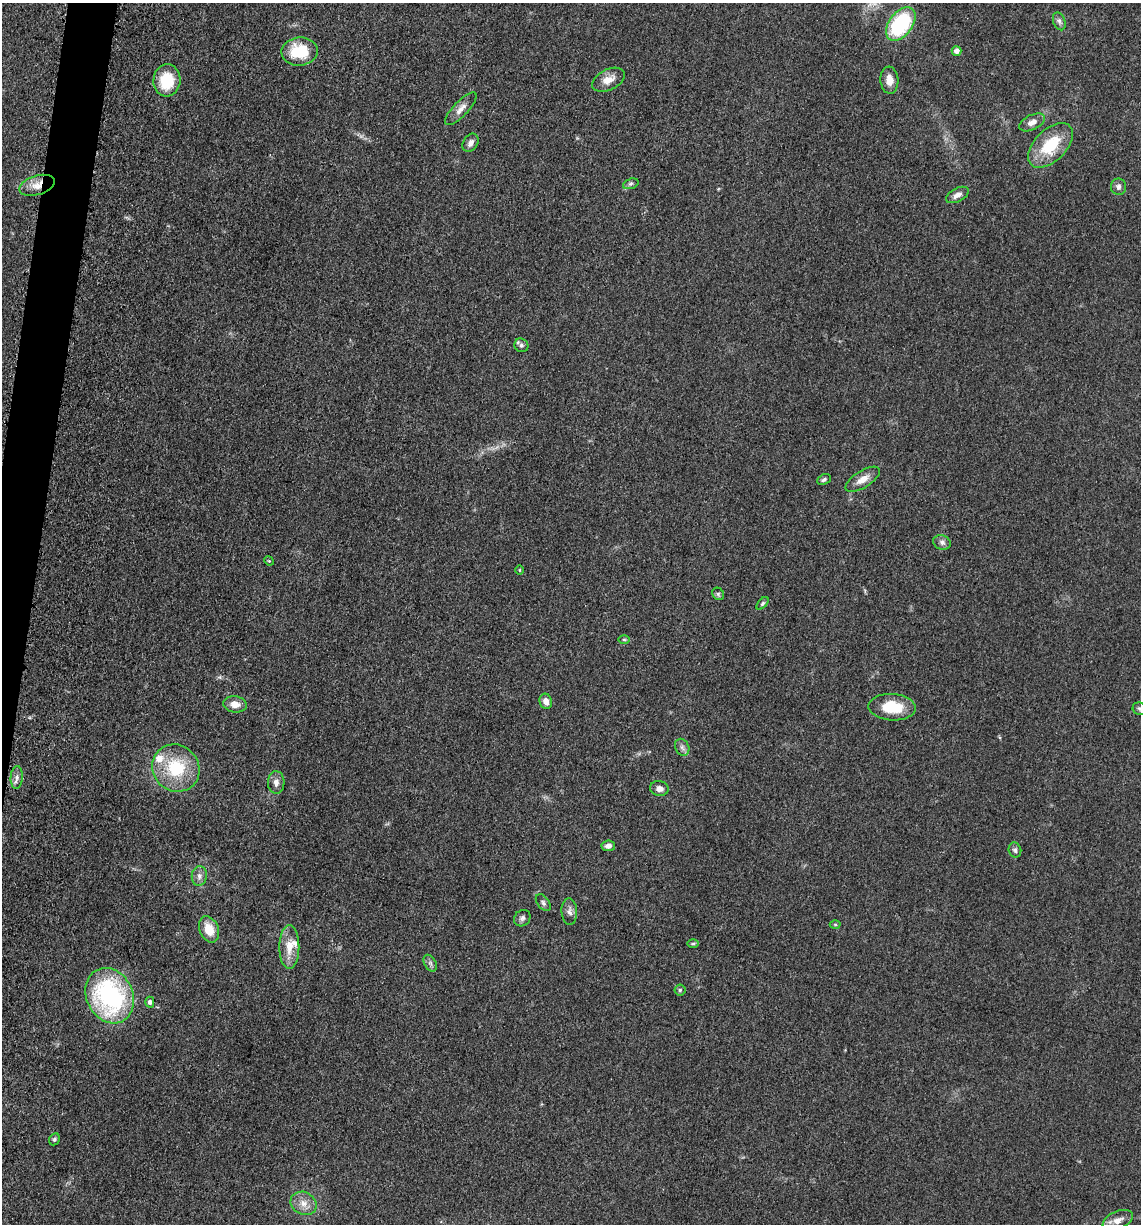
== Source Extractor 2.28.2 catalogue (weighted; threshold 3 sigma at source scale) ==
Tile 7 of 4 x 4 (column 3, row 2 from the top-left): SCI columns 2525-3663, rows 2465-3686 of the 4980 x 4922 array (HDU 1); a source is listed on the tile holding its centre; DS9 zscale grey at full resolution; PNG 1143 x 1226 px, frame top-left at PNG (2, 3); each listed source drawn as its Kron ellipse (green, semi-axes under 4 px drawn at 4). Shown black and unused: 2% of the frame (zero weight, under 3 of 5 exposures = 4% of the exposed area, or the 3 px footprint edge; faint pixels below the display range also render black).
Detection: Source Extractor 2.28.2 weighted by HDU 2 'WHT'; one run over the whole footprint, this tile lists its part. Background 0.0564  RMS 0.0058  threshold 0.0261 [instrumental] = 3 sigma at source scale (4.5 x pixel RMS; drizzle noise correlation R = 1.50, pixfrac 1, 0.05/0.05 arcsec/px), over >= 5 px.
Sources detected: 52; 2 inside a brighter listed object's ellipse — not listed separately; the other 50 listed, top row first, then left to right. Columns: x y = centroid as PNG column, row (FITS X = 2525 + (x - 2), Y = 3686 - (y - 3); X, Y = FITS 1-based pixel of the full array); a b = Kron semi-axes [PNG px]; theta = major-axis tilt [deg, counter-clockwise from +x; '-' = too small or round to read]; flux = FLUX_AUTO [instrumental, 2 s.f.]
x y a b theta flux
1059 21 9 6 -70 1.8
901 24 19 11 53 51
299 51 18 14 8 23
957 51 5 4 - 3.1
167 80 16 13 84 20
608 80 17 10 26 6.4
889 80 13 9 -86 5.7
461 109 21 7 46 4.7
1032 122 14 7 25 3.8
471 143 10 7 56 2.9
1050 145 27 15 45 25
631 184 8 5 20 1.3
37 185 18 9 17 7.4
1118 187 8 7 - 2.2
957 195 12 6 28 3.3
521 345 7 6 - 1.9
863 479 19 8 32 5.9
824 480 7 5 26 1.3
942 542 9 7 -24 2.3
269 561 5 4 - 0.74
519 570 5 3 - 0.47
718 594 7 5 -46 1
762 603 8 4 49 1
624 640 6 4 -1 0.68
546 701 8 6 -72 3.7
235 704 12 8 -7 5.7
892 707 24 13 -4 18
1139 709 7 6 - 1.3
682 747 9 6 -63 2.1
176 768 24 23 - 31
17 777 11 6 86 2.5
276 782 11 8 88 3.2
659 789 9 7 -10 3.2
608 846 7 5 7 2.7
1015 850 7 6 - 1.7
199 876 10 7 83 2.6
543 903 10 5 -52 1.5
569 911 13 7 -86 2.8
522 918 9 7 46 1.9
835 924 5 3 - 0.69
209 929 13 9 -66 11
693 944 6 4 2 0.75
289 947 22 10 89 9.2
430 963 9 5 -60 1.7
680 990 5 5 - 0.97
110 996 29 23 -63 93
150 1002 5 4 - 1.4
54 1139 6 5 - 1.3
304 1203 13 11 -30 5.8
1118 1220 16 9 25 4.9
Overlapping masked pixels (flux is a lower limit): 1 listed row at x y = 37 185
Isophote crosses this tile's border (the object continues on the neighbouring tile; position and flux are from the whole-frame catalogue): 1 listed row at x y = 1139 709